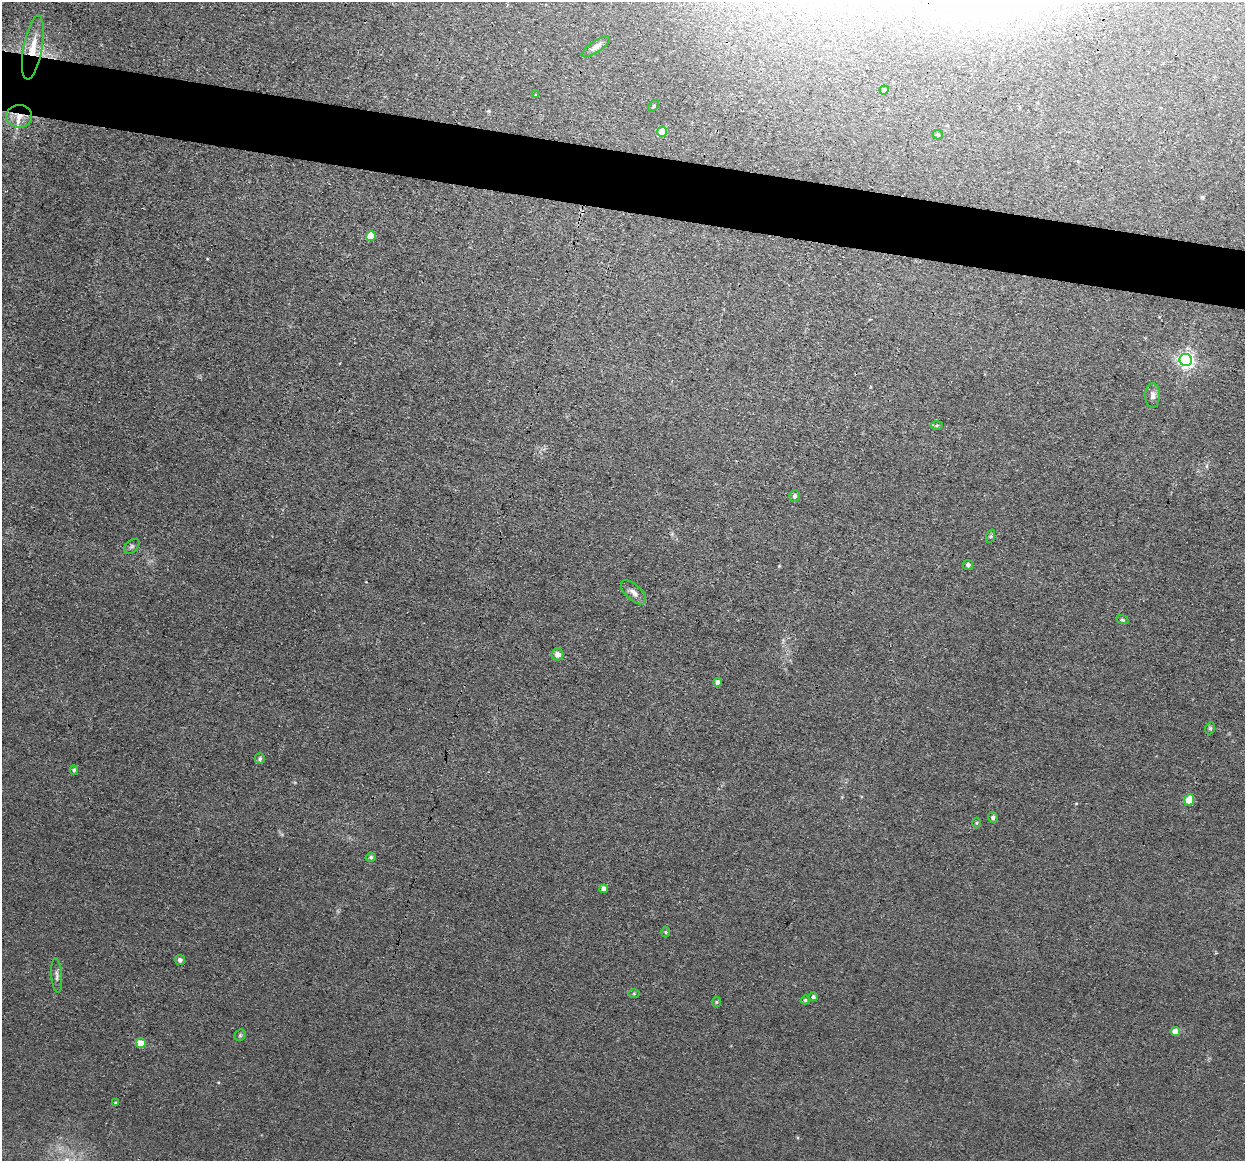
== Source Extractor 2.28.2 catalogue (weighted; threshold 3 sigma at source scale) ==
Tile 11 of 4 x 4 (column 3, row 3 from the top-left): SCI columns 2489-3731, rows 1402-2560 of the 4975 x 5000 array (HDU 1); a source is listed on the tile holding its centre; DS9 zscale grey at full resolution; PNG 1247 x 1163 px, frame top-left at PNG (2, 2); each listed source drawn as its Kron ellipse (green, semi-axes under 4 px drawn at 4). Shown black and unused: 5% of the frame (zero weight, under 3 of 4 exposures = <1% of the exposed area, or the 3 px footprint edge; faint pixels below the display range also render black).
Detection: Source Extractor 2.28.2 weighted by HDU 2 'WHT'; one run over the whole footprint, this tile lists its part. Background 0.046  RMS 0.0054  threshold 0.0245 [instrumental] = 3 sigma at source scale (4.5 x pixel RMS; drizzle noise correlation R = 1.50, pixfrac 1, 0.05/0.05 arcsec/px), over >= 5 px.
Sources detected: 41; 2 inside a brighter listed object's ellipse — not listed separately; the other 39 listed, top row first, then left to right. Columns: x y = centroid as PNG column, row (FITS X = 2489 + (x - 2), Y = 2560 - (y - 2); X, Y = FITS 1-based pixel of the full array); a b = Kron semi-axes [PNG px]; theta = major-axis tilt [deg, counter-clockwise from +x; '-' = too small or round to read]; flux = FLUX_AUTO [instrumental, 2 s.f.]
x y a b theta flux
33 47 32 9 80 12
596 47 16 6 33 3
884 90 4 4 - 0.76
536 95 3 3 - 0.6
654 106 6 4 53 0.81
19 116 13 11 -1 6.4
662 132 5 5 - 11
938 135 5 4 - 0.98
371 236 5 5 - 10
1186 360 6 6 - 200
1153 395 12 7 -89 2.3
937 425 6 4 2 0.79
795 496 6 5 - 1.6
991 536 7 4 71 0.75
132 546 9 6 44 1.3
968 565 5 5 - 1.5
634 592 16 7 -43 3.4
1122 620 6 4 -19 0.7
557 654 6 6 - 3.4
717 682 4 4 - 2.3
1210 728 6 4 68 0.86
260 759 5 5 - 1.1
74 770 4 4 - 0.83
1189 800 6 5 - 9.7
993 818 5 5 - 1.3
976 823 5 3 - 0.61
371 857 5 4 - 0.86
604 889 4 4 - 3.5
666 932 5 3 - 0.64
180 960 5 5 - 1.6
57 975 17 5 -85 2.1
634 994 6 4 0 0.56
813 997 4 4 - 1.2
805 1000 4 4 - 0.83
716 1002 5 4 - 0.72
1175 1032 5 4 - 7.3
240 1035 6 5 - 0.88
141 1043 5 5 - 15
115 1103 4 4 - 0.54
Overlapping masked pixels (flux is a lower limit): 2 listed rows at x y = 33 47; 19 116